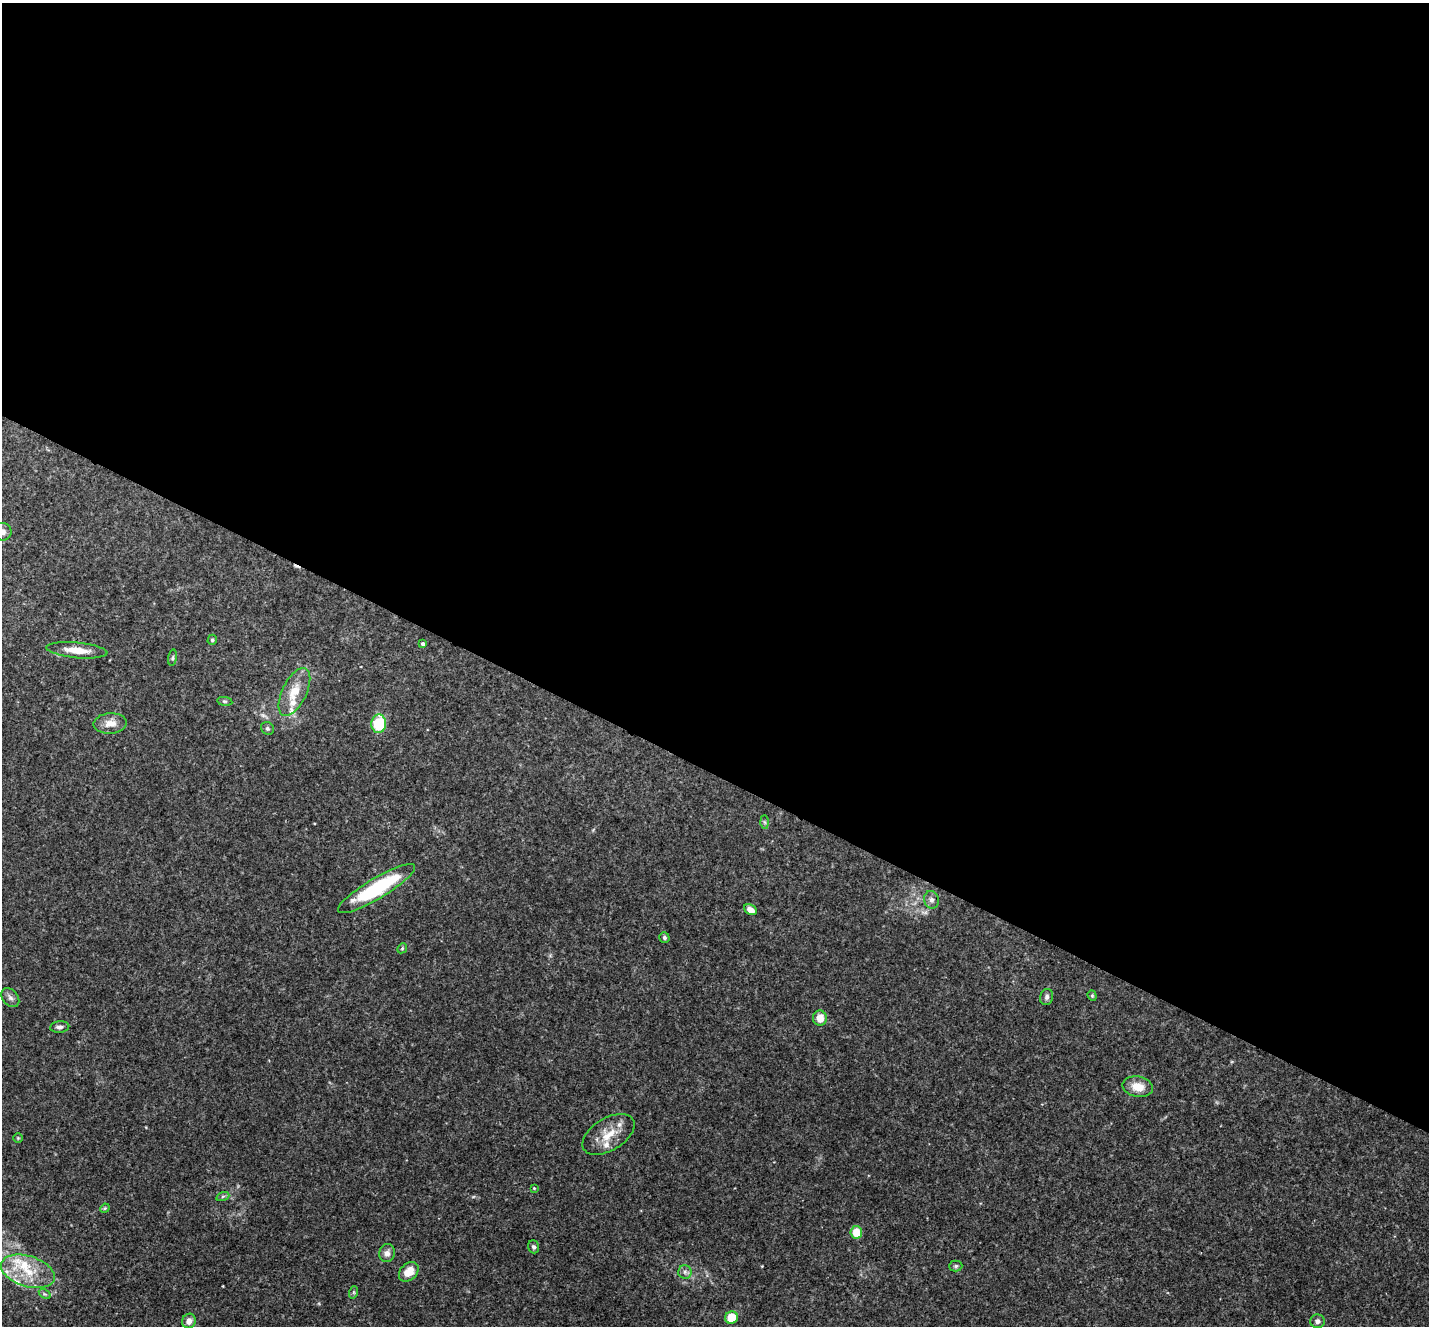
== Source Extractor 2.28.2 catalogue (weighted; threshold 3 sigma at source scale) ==
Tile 3 of 4 x 4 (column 3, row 1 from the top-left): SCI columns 2861-4287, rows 4257-5580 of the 5718 x 5728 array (HDU 1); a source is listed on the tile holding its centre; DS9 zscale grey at full resolution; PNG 1431 x 1328 px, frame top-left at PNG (2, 3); each listed source drawn as its Kron ellipse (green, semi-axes under 4 px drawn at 4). Shown black and unused: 58% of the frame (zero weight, under 3 of 4 exposures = <1% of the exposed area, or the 3 px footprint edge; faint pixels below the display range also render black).
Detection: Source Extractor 2.28.2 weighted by HDU 2 'WHT'; one run over the whole footprint, this tile lists its part. Background 0.113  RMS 0.007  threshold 0.0314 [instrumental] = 3 sigma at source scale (4.5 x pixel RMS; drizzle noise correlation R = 1.50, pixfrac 1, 0.05/0.05 arcsec/px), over >= 5 px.
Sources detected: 46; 1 cosmic-ray / hot-pixel residue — neither listed nor drawn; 6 inside a brighter listed object's ellipse — not listed separately; the other 39 listed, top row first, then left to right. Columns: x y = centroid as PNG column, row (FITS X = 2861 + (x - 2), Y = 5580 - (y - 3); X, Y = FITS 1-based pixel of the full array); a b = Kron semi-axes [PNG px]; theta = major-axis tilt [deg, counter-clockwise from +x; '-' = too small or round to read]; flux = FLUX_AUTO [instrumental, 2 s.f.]
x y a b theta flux
2 532 9 8 - 3.4
212 640 5 4 - 1.2
423 644 4 4 - 2.1
77 650 30 7 -5 12
173 658 8 4 81 1.3
294 692 26 12 64 14
225 701 8 4 -8 1
110 723 16 10 3 7.8
379 724 9 7 86 30
267 728 7 6 - 1.6
764 822 7 4 -88 1.3
376 889 44 10 31 61
931 900 9 7 -74 2.7
750 910 7 5 -28 5.6
664 937 5 5 - 1.4
402 948 5 4 - 0.93
1092 996 5 4 - 0.99
1047 997 8 6 75 2.1
10 998 10 7 -50 3
820 1018 7 7 - 8.7
60 1027 9 5 5 2.4
1138 1087 15 10 -12 10
608 1134 29 16 32 16
18 1138 4 4 - 0.79
534 1188 3 3 - 0.63
223 1196 7 4 19 1.2
105 1208 5 4 - 0.75
856 1232 6 6 - 14
533 1247 6 5 - 1.9
387 1253 9 8 - 3.6
956 1266 6 5 - 1.3
28 1271 28 15 -17 24
409 1272 11 8 44 10
685 1272 7 6 - 2.2
354 1292 6 4 72 1
45 1294 6 4 -33 1.2
731 1317 6 6 - 14
189 1321 7 6 - 4.2
1318 1321 7 7 - 2.4
Isophote crosses this tile's border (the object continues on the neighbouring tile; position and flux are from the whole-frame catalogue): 2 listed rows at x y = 2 532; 28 1271